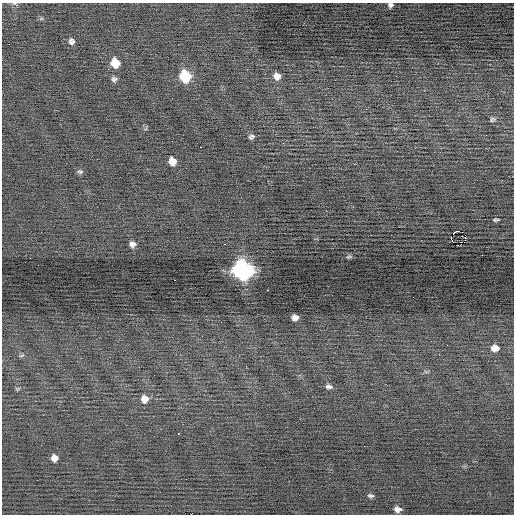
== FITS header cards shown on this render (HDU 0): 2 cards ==
NAXIS1  =                  512 / Axis length
NAXIS2  =                  512 / Axis length

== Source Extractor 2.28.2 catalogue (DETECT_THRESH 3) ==
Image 512 x 512 px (HDU 0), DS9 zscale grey, 1 PNG px = 1 image px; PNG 516 x 516 px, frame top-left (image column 1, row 512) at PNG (2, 3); no overlay
Background -0.022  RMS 0.68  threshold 2.05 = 3 sigma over >= 5 px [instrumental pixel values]
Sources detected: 39; all 39 listed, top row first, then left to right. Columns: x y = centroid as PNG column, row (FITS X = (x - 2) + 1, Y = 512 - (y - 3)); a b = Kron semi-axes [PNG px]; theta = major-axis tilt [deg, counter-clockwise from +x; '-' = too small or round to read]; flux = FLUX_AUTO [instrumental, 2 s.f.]
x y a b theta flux
14 4 7 4 -8 67
390 5 6 5 - 120
41 19 6 4 19 60
71 41 9 8 - 170
9 44 2 2 - 38
115 63 8 7 - 1200
185 76 8 7 - 3300
277 76 8 7 - 360
114 79 7 7 - 140
492 119 8 6 21 99
251 137 8 6 22 120
200 147 2 2 - 53
172 161 7 6 - 500
80 172 8 6 -10 110
494 220 7 5 55 78
457 231 4 2 - 300
462 232 2 2 - 22
465 235 2 2 - 580
461 236 2 2 - 38
451 238 3 2 - 690
132 244 7 6 - 220
225 244 3 2 - 110
458 245 2 2 - 11000
482 255 2 2 - 35
349 257 7 4 19 63
38 265 2 2 - 35
243 270 9 9 - 26000
175 280 2 2 - 35
267 290 3 2 - 220
295 317 6 5 - 270
495 348 9 7 -1 470
22 355 7 3 19 66
329 386 9 6 -5 160
17 389 7 4 18 65
144 399 8 8 - 470
178 434 3 2 - 340
54 458 7 6 - 370
371 496 7 4 -7 100
398 509 6 5 - 270
At the frame edge (FLAGS 8, measured only in part): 2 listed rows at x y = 14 4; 390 5